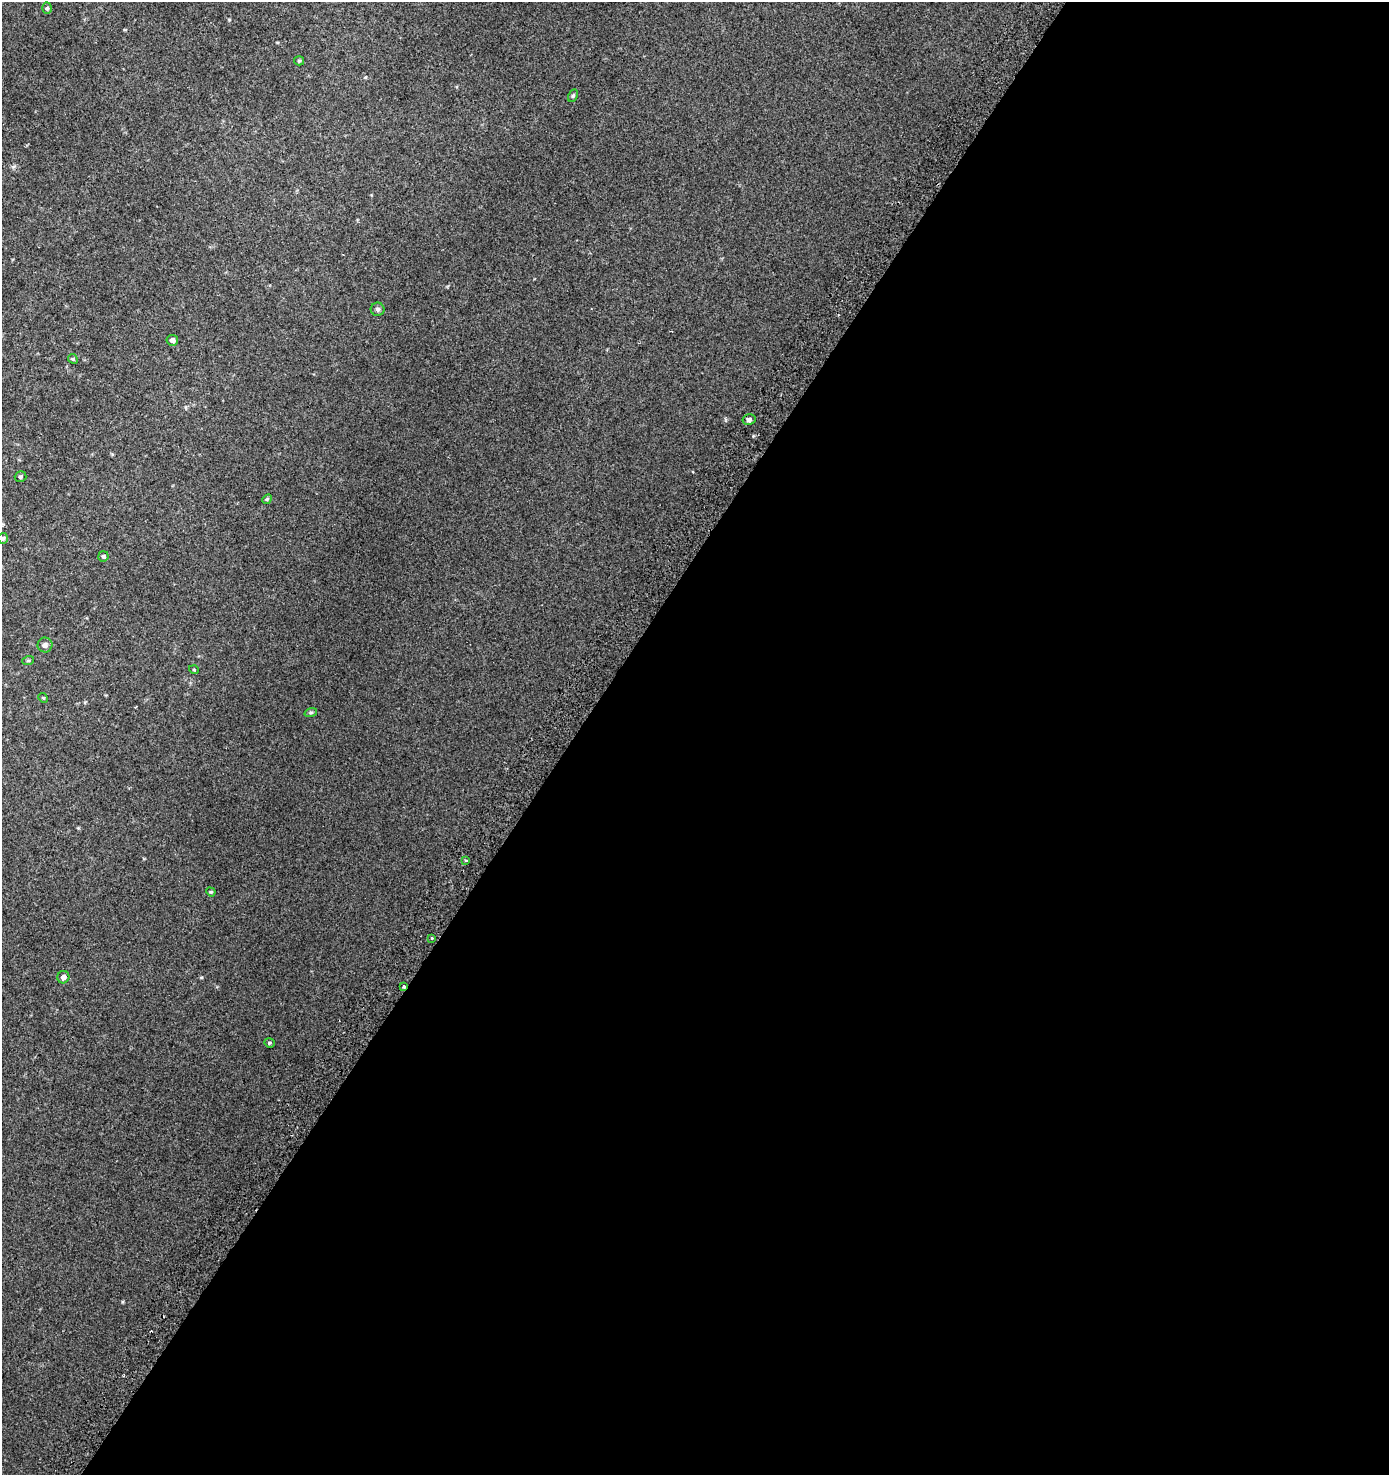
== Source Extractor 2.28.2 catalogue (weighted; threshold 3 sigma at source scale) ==
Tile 12 of 4 x 4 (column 4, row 3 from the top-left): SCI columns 4473-5859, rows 1538-3010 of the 6086 x 6030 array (HDU 1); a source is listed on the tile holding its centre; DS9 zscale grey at full resolution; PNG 1391 x 1477 px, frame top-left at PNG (2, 2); each listed source drawn as its Kron ellipse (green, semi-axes under 4 px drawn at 4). Shown black and unused: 59% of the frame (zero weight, under 2 of 3 exposures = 3% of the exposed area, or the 3 px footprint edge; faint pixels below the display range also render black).
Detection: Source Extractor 2.28.2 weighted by HDU 2 'WHT'; one run over the whole footprint, this tile lists its part. Background 0.00795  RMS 0.0063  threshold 0.0283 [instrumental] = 3 sigma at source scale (4.5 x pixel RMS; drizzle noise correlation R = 1.50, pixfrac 1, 0.0396/0.0396 arcsec/px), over >= 5 px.
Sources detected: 22; all 22 listed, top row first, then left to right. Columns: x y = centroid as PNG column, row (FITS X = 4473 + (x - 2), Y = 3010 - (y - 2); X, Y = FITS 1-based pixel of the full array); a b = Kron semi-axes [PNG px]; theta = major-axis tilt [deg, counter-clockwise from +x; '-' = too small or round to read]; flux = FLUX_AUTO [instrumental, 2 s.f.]
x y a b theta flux
47 8 5 5 - 0.84
299 61 5 4 - 0.71
573 96 6 4 62 0.92
378 309 7 6 - 1.3
172 340 6 5 - 1.8
73 359 5 4 - 0.68
749 419 6 5 - 1.8
20 477 6 5 - 0.93
267 499 5 4 - 0.75
3 538 5 5 - 0.98
103 556 5 5 - 1
45 645 7 7 - 1.8
28 661 6 4 19 0.68
194 670 5 3 - 0.46
43 698 5 4 - 0.6
311 712 6 4 19 0.71
466 860 3 3 - 2.5
211 892 5 4 - 0.55
431 938 3 3 - 4.7
63 977 6 6 - 2.1
404 986 3 3 - 2.8
269 1043 5 4 - 0.79
Overlapping masked pixels (flux is a lower limit): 1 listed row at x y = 404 986
Isophote crosses this tile's border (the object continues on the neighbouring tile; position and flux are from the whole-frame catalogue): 1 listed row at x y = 3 538